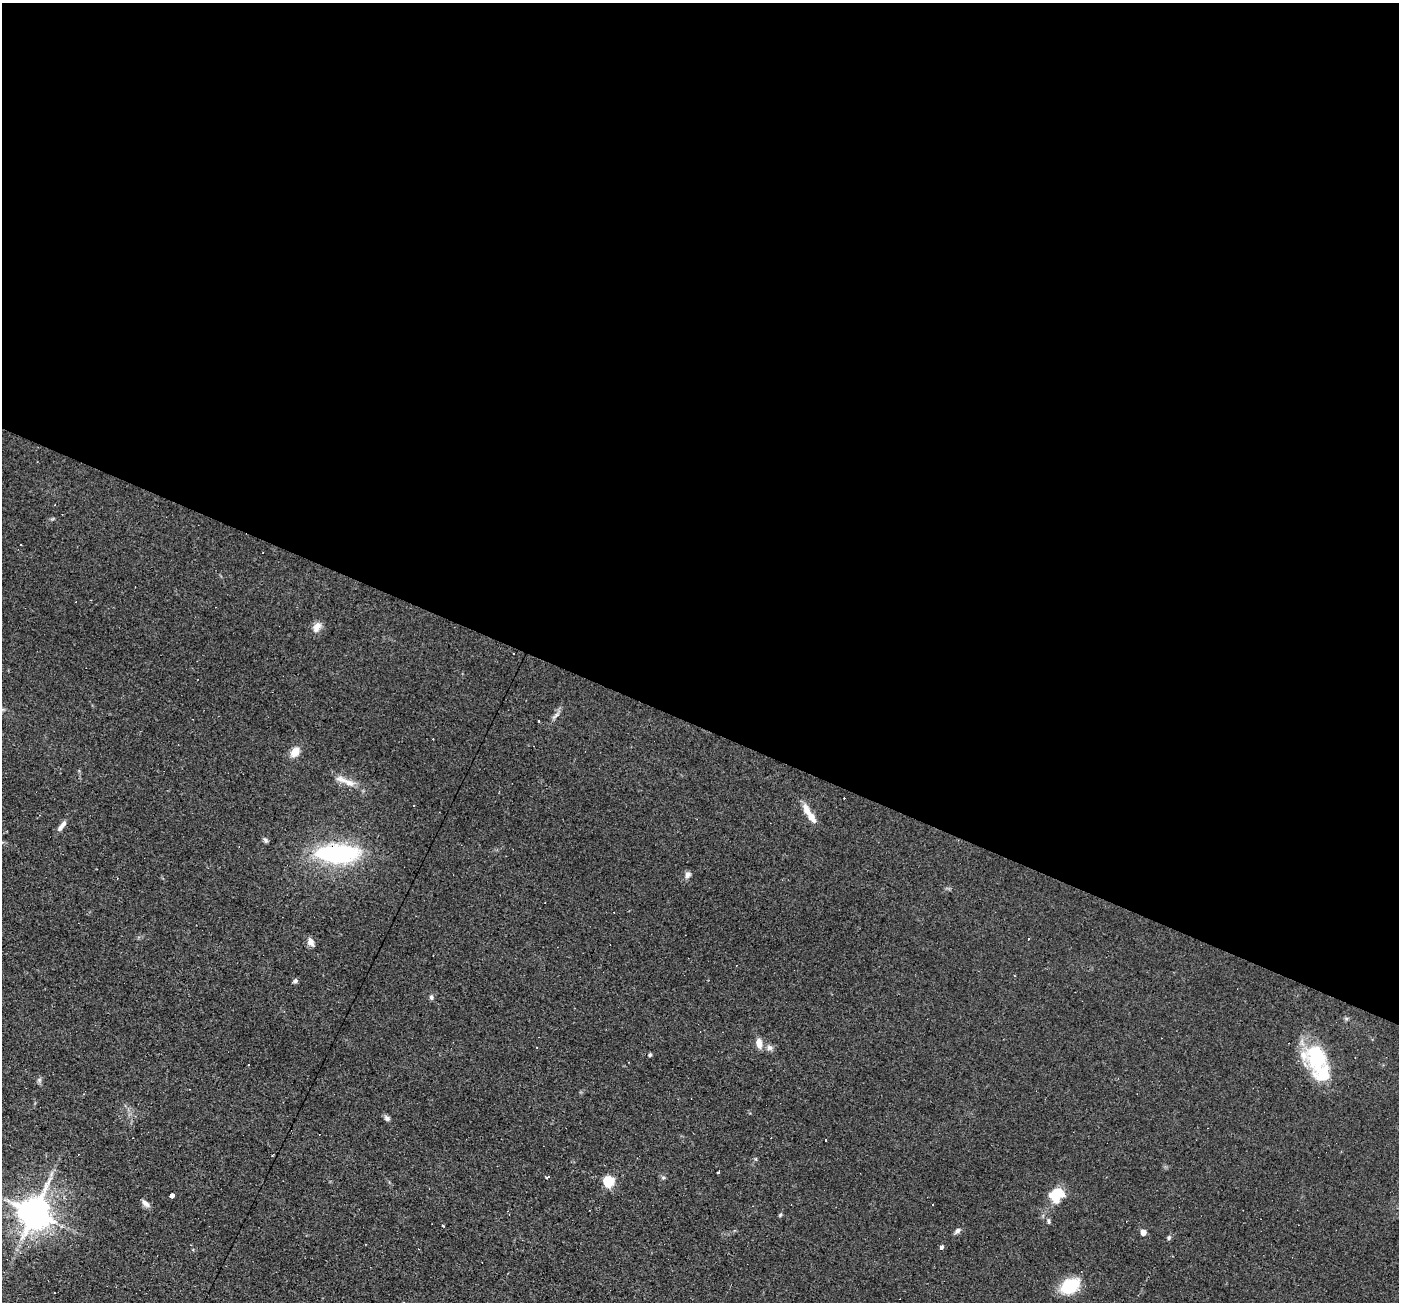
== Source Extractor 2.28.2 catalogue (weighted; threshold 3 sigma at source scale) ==
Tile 3 of 4 x 4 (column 3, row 1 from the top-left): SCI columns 2796-4192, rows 4168-5467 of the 5590 x 5602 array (HDU 1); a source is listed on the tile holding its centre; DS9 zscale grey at full resolution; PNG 1401 x 1304 px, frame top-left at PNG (2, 3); no overlay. Shown black and unused: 56% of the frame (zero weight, under 2 of 3 exposures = <1% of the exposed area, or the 3 px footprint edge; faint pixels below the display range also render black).
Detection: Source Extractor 2.28.2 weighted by HDU 2 'WHT'; one run over the whole footprint, this tile lists its part. Background 0.0814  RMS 0.0088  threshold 0.0394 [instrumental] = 3 sigma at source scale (4.5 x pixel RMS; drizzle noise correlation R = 1.50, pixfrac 1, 0.05/0.05 arcsec/px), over >= 5 px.
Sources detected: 47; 8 cosmic-ray / hot-pixel residue — not listed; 2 inside a brighter listed object's ellipse — not listed separately; the other 37 listed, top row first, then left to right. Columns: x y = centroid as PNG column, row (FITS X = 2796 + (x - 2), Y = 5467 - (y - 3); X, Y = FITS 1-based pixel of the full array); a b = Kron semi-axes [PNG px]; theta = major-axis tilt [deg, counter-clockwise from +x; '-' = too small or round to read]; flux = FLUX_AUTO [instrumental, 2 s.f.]
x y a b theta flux
317 627 14 9 63 6.3
556 715 12 4 46 2.7
539 721 3 2 - 0.73
295 752 10 7 54 11
349 783 20 8 -23 9.2
812 817 17 8 -55 8.8
62 825 17 5 52 4.9
266 840 7 5 -41 1.7
338 853 45 18 -1 110
688 875 8 7 - 3.4
1029 938 3 2 - 1.1
311 942 11 7 -61 4.6
295 981 6 5 - 1.9
431 997 7 5 -81 1.9
759 1043 10 7 -87 7.2
769 1048 9 7 -33 3.2
650 1055 4 4 - 1.6
1316 1058 40 25 -80 52
249 1065 3 2 - 1.1
83 1094 4 3 - 0.71
387 1118 7 6 - 2.6
826 1140 3 2 - 1.5
718 1172 3 3 - 4.8
547 1177 4 3 - 4.4
663 1177 6 4 -19 1.2
609 1181 5 5 - 80
1056 1195 17 14 61 21
172 1196 4 3 - 53
146 1203 12 6 -42 3.8
34 1213 9 9 - 1800
780 1215 5 4 - 1
442 1225 3 2 - 1.1
958 1230 8 6 41 2.7
1143 1232 4 4 - 9.1
1169 1237 6 5 - 1.6
941 1247 4 3 - 9.4
1070 1286 15 11 29 44
Overlapping masked pixels (flux is a lower limit): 1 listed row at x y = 338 853